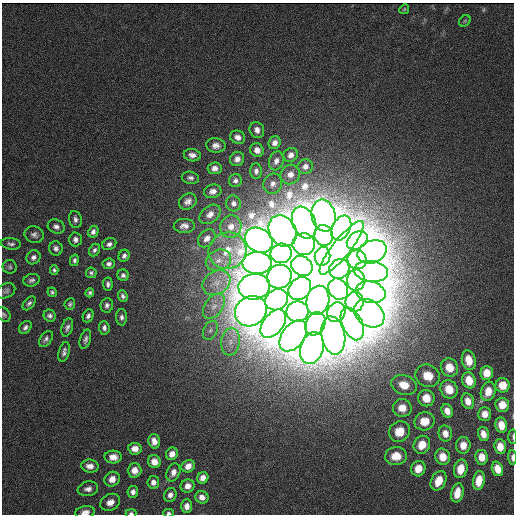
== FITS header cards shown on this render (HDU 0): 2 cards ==
NAXIS1  = 512
NAXIS2  = 512

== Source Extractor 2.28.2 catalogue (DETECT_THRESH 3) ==
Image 512 x 512 px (HDU 0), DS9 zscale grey, 1 PNG px = 1 image px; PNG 516 x 516 px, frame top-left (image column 1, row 512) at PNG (2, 3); each listed source drawn as its Kron ellipse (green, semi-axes under 4 px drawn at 4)
Background 34100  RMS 5.1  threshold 15.3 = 3 sigma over >= 5 px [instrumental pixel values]
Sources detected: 160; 1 with non-positive FLUX_AUTO (blend fragments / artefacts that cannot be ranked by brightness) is neither listed nor drawn; the other 159 listed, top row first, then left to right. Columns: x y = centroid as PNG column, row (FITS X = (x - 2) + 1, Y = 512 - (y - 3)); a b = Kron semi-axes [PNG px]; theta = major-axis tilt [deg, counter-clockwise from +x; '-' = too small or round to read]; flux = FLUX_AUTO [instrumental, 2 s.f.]
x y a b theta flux
404 9 5 4 - 430
465 21 6 5 - 570
257 130 8 7 - 2000
238 137 8 6 -24 2100
275 143 7 6 - 2200
216 145 10 7 -5 2000
257 150 7 6 - 2300
192 155 8 6 -10 1700
291 155 7 6 - 2100
237 159 7 7 - 2000
276 161 9 7 70 2000
305 166 8 7 - 2300
215 168 7 6 - 1900
256 171 8 6 -89 1600
290 174 10 9 - 3000
190 178 9 6 -10 1200
235 181 6 6 - 1400
273 184 10 9 - 2400
213 191 9 6 13 1900
188 201 9 7 34 1900
233 203 8 7 - 1800
210 214 12 8 39 2600
323 215 16 12 -78 470000
75 219 8 6 -79 1300
304 223 17 11 -67 470000
184 226 10 7 3 1900
231 226 11 10 - 3900
56 227 8 7 - 1500
341 228 13 9 63 480000
283 231 16 13 -59 450000
93 232 6 5 - 1400
34 235 10 8 -19 1500
324 235 10 9 - 490000
207 238 10 7 46 2300
75 239 7 6 - 1400
259 240 14 12 -33 390000
357 240 11 8 34 460000
11 244 10 5 -7 1100
109 244 7 5 26 1300
304 244 11 11 - 460000
56 248 7 6 - 1300
341 248 33 9 51 500000
95 250 6 5 - 1000
228 251 19 18 - 10000
372 252 15 11 24 460000
281 253 11 9 13 440000
124 256 6 5 - 1300
323 256 9 8 - 310000
33 257 7 6 - 1300
74 260 6 4 77 960
218 260 13 10 24 3900
357 260 9 9 - 420000
257 263 15 11 0 290000
109 264 6 5 - 1200
302 266 11 9 -31 280000
10 267 7 7 - 770
339 269 10 9 - 290000
54 270 5 4 - 690
371 271 17 10 -8 410000
91 273 5 5 - 800
123 275 6 5 - 1100
279 276 13 11 31 410000
32 280 8 6 18 1000
356 280 10 9 - 390000
216 283 15 11 33 4500
108 284 6 4 -86 1000
254 287 16 13 8 430000
300 289 12 10 48 280000
338 289 11 9 -56 310000
6 291 10 7 26 1000
52 292 5 4 - 670
371 292 15 10 -13 420000
90 293 4 4 - 790
123 296 6 4 -68 1100
277 300 12 10 32 410000
318 300 15 11 76 320000
355 302 10 9 - 430000
29 303 8 5 50 1100
70 304 6 5 - 720
107 305 7 6 - 1200
214 306 14 9 55 3600
251 311 16 14 35 420000
297 312 11 10 - 390000
336 312 10 9 - 400000
369 313 16 12 -37 440000
4 315 8 6 -48 770
50 316 6 6 - 1100
88 316 7 5 66 1100
122 317 8 5 89 1300
273 324 16 10 52 410000
315 324 12 9 62 430000
352 324 17 10 -65 430000
25 327 7 5 47 1100
67 327 9 5 72 1300
104 328 7 5 -86 1300
210 330 10 6 66 1600
293 336 18 11 53 420000
333 336 19 11 -80 450000
46 339 9 5 54 1200
85 339 10 5 73 1200
230 342 14 9 82 3900
312 348 16 11 72 420000
64 352 10 5 76 1300
469 360 10 7 -78 5900
449 367 9 8 - 6100
487 373 7 6 - 5800
428 376 12 11 - 6500
469 380 8 6 -72 6400
404 385 13 9 -19 6100
503 385 7 7 - 6000
449 389 9 8 - 6100
488 391 10 7 73 5200
426 398 8 8 - 6000
468 401 8 6 -69 4200
502 405 7 7 - 5100
402 408 9 9 - 4000
447 411 7 5 -67 3800
485 414 7 6 - 3500
424 421 10 9 - 5800
501 425 8 5 -79 4800
399 432 11 10 - 5800
445 433 8 6 -78 3500
483 434 7 5 -74 3400
513 437 7 3 -86 470
154 441 7 5 -75 2700
422 445 9 8 - 5500
463 445 8 7 - 3600
500 447 7 6 - 5000
135 449 6 6 - 2800
172 454 6 5 - 2700
396 456 11 9 5 5100
113 457 8 6 -3 2800
443 457 8 7 - 5100
482 457 7 6 - 4900
512 457 7 3 -88 1300
154 462 7 6 - 3200
90 466 9 6 -6 2400
188 466 7 6 - 3000
418 469 8 7 - 5100
461 469 9 6 77 5400
497 469 7 5 -71 5000
135 470 7 7 - 2900
173 472 9 6 67 2600
203 478 6 5 - 2900
112 479 8 7 - 3000
439 481 10 7 64 5400
479 481 9 6 79 5200
153 482 6 5 - 2100
188 486 7 6 - 2700
88 489 10 7 9 1800
133 492 6 5 - 1800
457 493 10 6 77 5000
170 495 7 6 - 1900
202 497 6 6 - 2500
110 502 10 8 30 2900
187 506 7 5 87 2400
85 512 10 6 8 2100
131 513 5 3 - 810
169 513 5 3 - 820
At the frame edge (FLAGS 8, measured only in part): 7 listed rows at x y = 4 315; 501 425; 513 437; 512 457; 85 512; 131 513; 169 513
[1 non-positive-flux detection neither listed nor drawn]